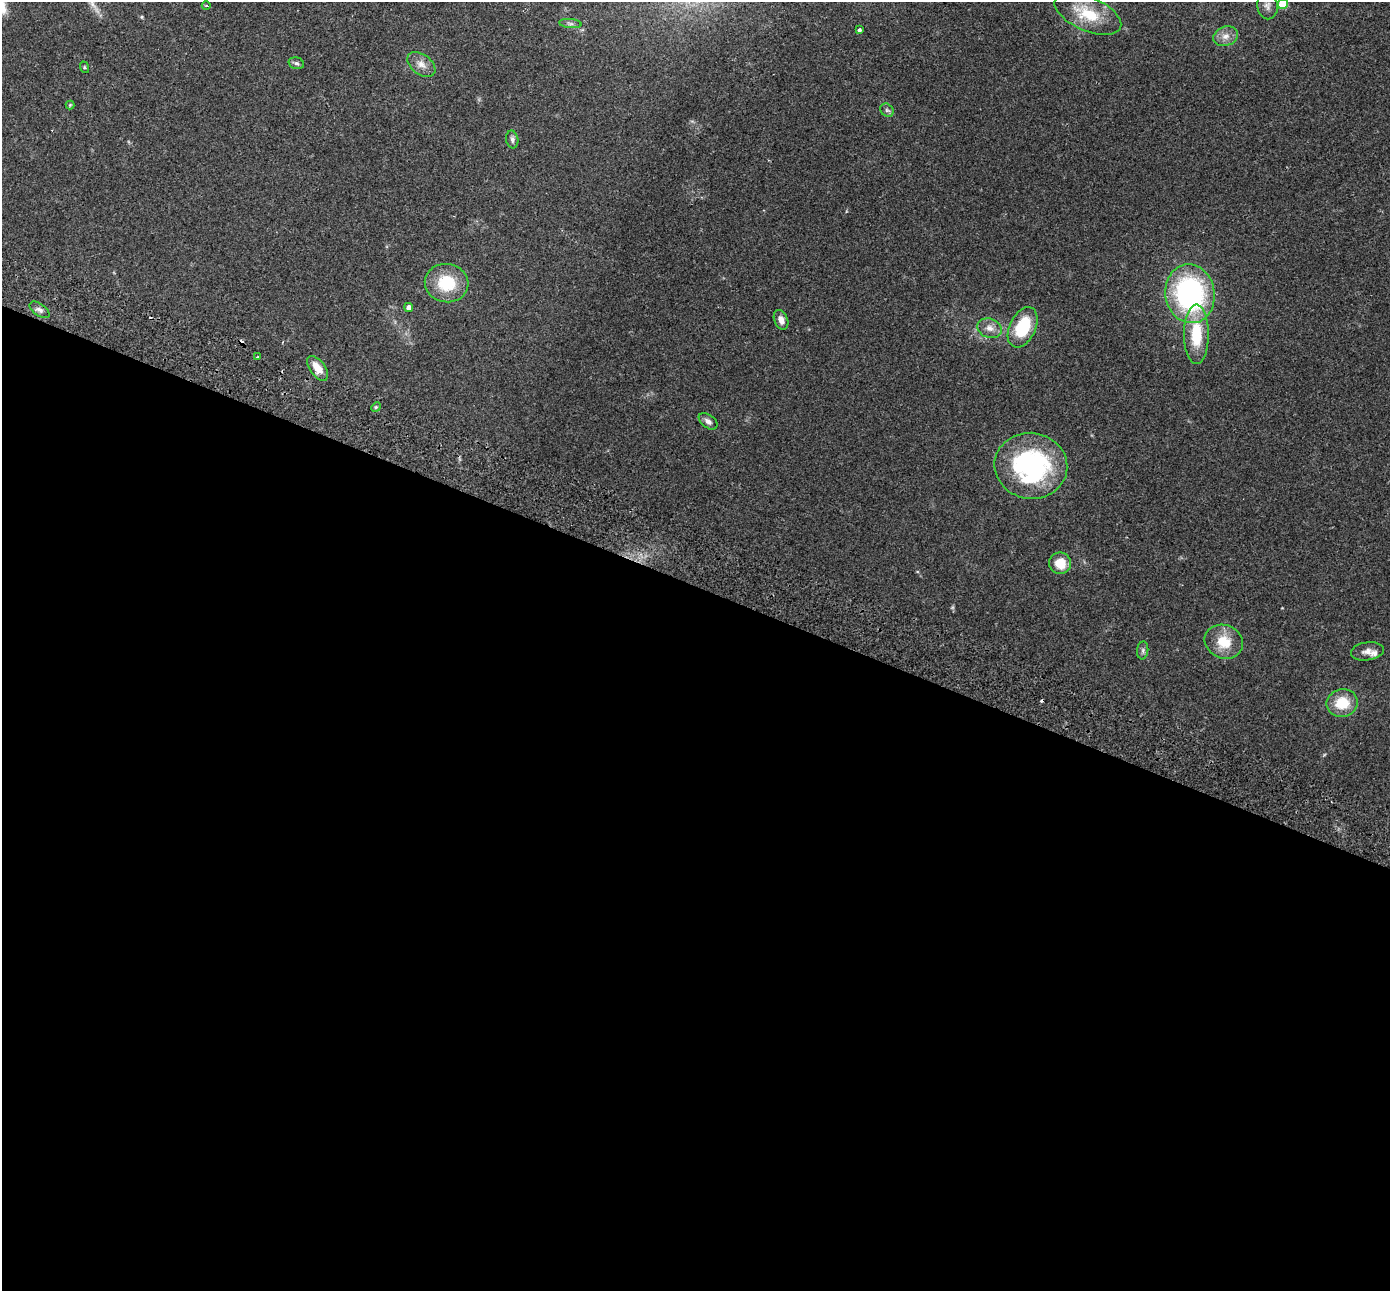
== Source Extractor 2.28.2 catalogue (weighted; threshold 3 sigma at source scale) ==
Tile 14 of 4 x 4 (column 2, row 4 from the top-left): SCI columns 1416-2803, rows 196-1484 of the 5610 x 5679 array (HDU 1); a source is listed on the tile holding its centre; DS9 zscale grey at full resolution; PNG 1392 x 1293 px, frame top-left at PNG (2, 2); each listed source drawn as its Kron ellipse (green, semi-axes under 4 px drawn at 4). Shown black and unused: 55% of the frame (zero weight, under 2 of 3 exposures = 3% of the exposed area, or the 3 px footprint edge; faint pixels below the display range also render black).
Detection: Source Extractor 2.28.2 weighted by HDU 2 'WHT'; one run over the whole footprint, this tile lists its part. Background 0.109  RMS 0.0092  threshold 0.0414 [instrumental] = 3 sigma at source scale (4.5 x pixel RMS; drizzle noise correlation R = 1.50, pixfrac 1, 0.05/0.05 arcsec/px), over >= 5 px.
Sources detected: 35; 3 cosmic-ray / hot-pixel residue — neither listed nor drawn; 1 inside a brighter listed object's ellipse — not listed separately; the other 31 listed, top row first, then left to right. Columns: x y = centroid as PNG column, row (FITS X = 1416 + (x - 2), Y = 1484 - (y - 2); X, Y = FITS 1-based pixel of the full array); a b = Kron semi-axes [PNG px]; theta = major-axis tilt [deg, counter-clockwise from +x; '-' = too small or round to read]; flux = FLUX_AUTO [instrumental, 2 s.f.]
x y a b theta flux
1283 4 5 5 - 33
206 5 4 3 - 0.95
1267 6 13 10 -80 5.5
1088 14 35 17 -23 33
570 23 11 4 -5 2.5
859 30 4 3 - 2.6
1226 36 12 9 20 6.8
296 63 8 5 -15 2.2
421 64 16 10 -37 7.4
84 67 6 4 -72 1
70 105 4 4 - 0.8
887 110 7 6 - 2.2
512 140 9 6 -79 2.8
447 283 22 19 -9 35
1190 294 29 24 -80 170
409 307 5 4 - 5.3
40 310 11 6 -35 3.7
781 320 10 6 -67 5.4
1023 327 21 13 64 42
990 328 12 9 -19 7
1196 334 30 12 -90 38
257 357 4 2 - 0.74
318 368 14 7 -54 12
376 407 5 4 - 1.2
708 421 11 6 -37 3.8
1031 466 36 33 -8 140
1060 563 11 10 - 16
1224 642 19 16 -23 21
1143 650 9 5 84 2.2
1367 651 16 9 9 6.3
1342 703 16 13 11 24
Isophote crosses this tile's border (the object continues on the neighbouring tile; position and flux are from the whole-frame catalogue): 1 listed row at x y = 1283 4